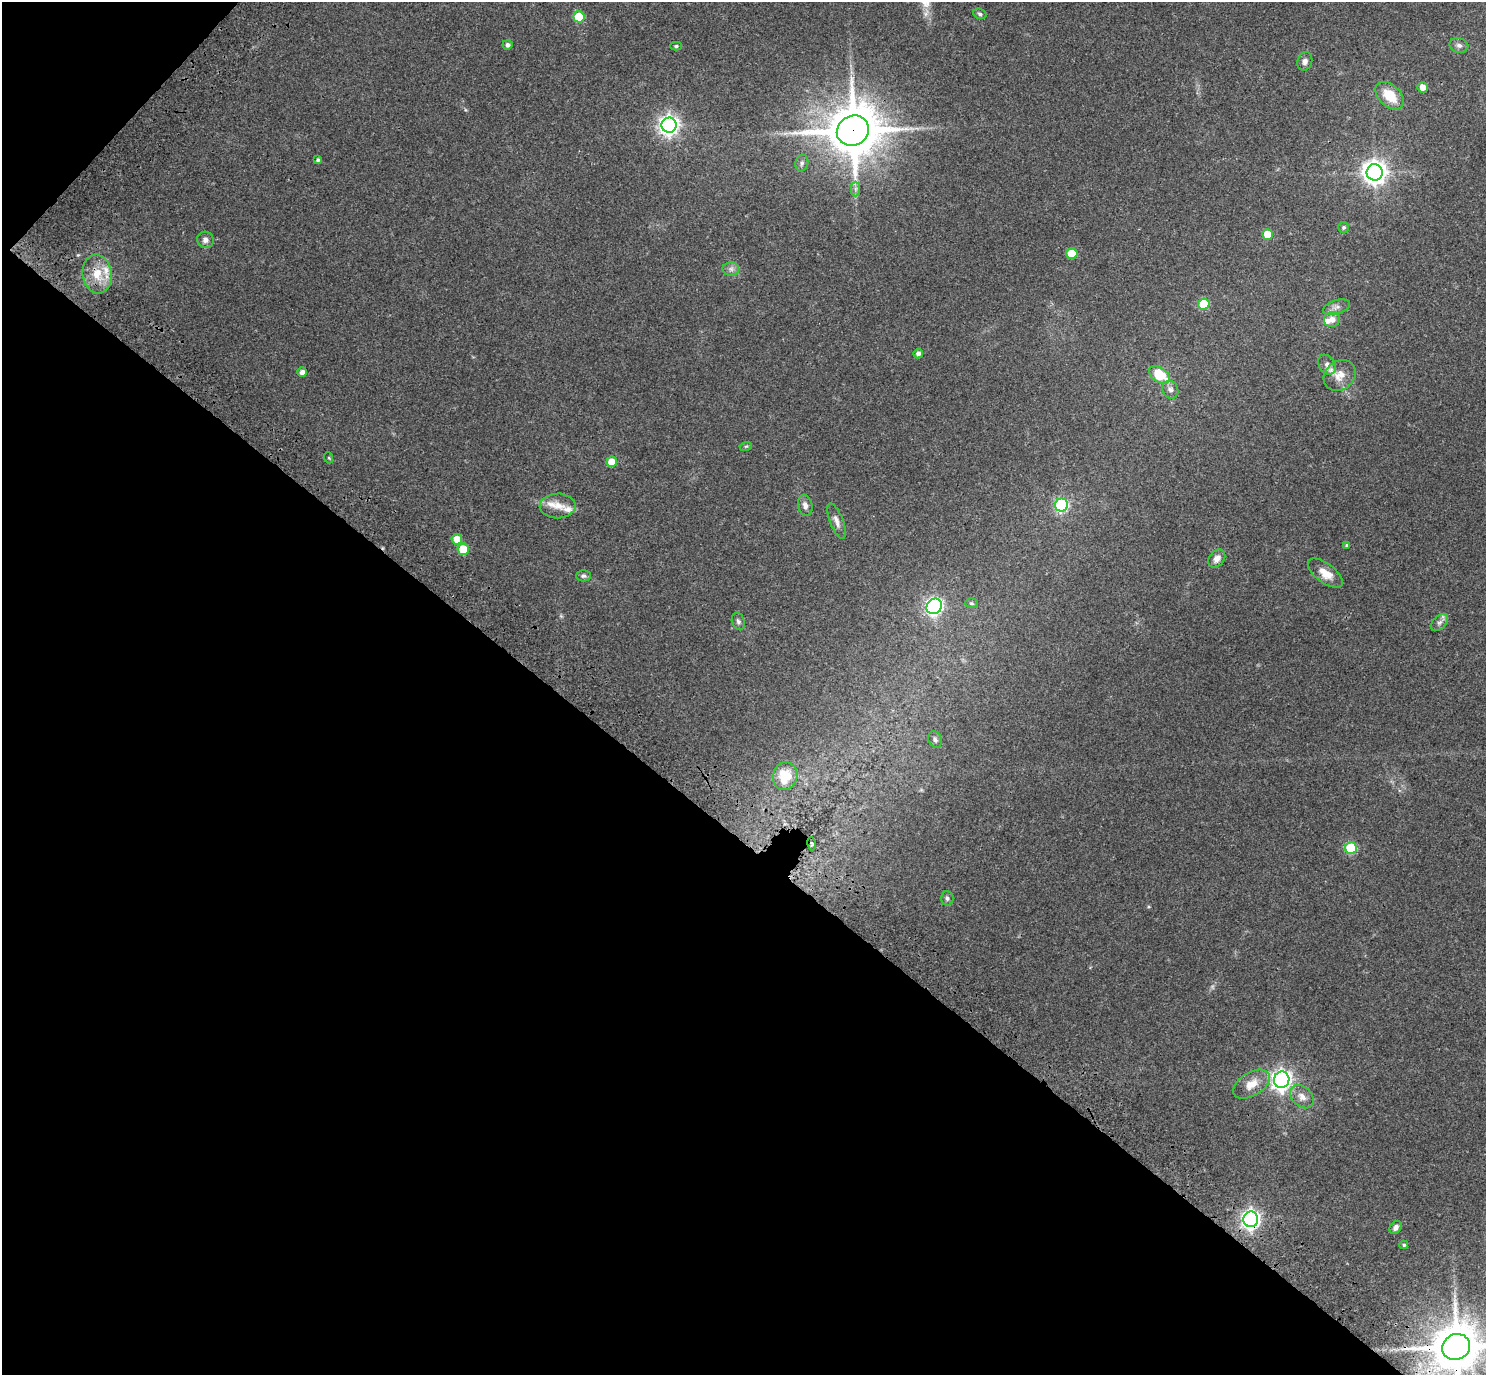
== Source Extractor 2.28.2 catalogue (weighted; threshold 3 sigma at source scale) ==
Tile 9 of 4 x 4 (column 1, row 3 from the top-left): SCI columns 154-1637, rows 1783-3155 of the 6233 x 6246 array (HDU 1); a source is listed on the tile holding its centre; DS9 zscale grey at full resolution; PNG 1488 x 1377 px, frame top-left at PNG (2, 2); each listed source drawn as its Kron ellipse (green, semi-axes under 4 px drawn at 4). Shown black and unused: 40% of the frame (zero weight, under 3 of 4 exposures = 9% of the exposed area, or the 3 px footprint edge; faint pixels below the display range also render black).
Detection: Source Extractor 2.28.2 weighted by HDU 2 'WHT'; one run over the whole footprint, this tile lists its part. Background 0.203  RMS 0.0077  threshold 0.0348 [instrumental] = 3 sigma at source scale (4.5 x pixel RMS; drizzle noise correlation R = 1.50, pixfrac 1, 0.0396/0.0396 arcsec/px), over >= 5 px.
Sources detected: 64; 1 too faint to see at this stretch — neither listed nor drawn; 5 inside a brighter listed object's ellipse — not listed separately; the other 58 listed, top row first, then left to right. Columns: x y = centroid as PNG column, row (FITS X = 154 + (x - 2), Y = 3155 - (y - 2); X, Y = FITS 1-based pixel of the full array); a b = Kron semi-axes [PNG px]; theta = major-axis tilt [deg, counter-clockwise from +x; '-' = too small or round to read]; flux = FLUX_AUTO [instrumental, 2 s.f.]
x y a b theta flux
980 14 7 5 -21 1.5
579 17 5 5 - 28
507 45 5 4 - 2.6
1459 45 9 7 -16 2.7
676 46 6 4 1 1.1
1305 61 9 7 74 3.3
1422 87 5 5 - 6.1
1390 96 16 10 -43 18
669 125 7 7 - 400
853 131 16 14 29 4000
318 160 4 3 - 1.7
802 163 8 6 78 2
1375 172 8 8 - 630
856 189 7 4 90 2
1344 227 5 5 - 1.6
1267 234 5 5 - 14
205 240 8 8 - 3.1
1072 254 5 5 - 18
731 269 8 7 - 2.8
97 274 19 14 -83 16
1204 304 5 5 - 27
1337 307 14 7 18 3.8
1332 320 8 7 - 5.2
918 354 5 4 - 3.1
1327 365 11 8 -55 3.4
302 372 5 4 - 4
1159 375 11 7 -33 28
1340 375 17 14 39 9.2
1170 390 9 7 -63 2.9
746 446 6 3 18 0.92
329 458 5 3 - 0.76
612 462 5 5 - 15
805 505 10 7 -77 3.8
1061 505 6 6 - 96
558 506 18 12 0 8
836 521 19 6 -68 4.4
457 539 5 5 - 9.8
1347 545 4 3 - 1.1
463 549 5 5 - 21
1217 559 10 7 52 4.8
1325 573 20 9 -37 9.7
583 576 7 5 0 1.9
971 603 6 5 - 1.2
934 606 8 7 - 220
738 621 9 6 -72 2
1439 623 10 6 44 2.7
935 739 9 6 -69 1.9
785 776 14 12 76 18
811 844 7 3 -80 0.9
1351 848 6 6 - 48
947 898 7 6 - 1.8
1282 1080 8 7 - 350
1251 1084 20 11 32 11
1302 1097 13 9 -44 5.8
1251 1219 8 7 - 290
1396 1227 7 5 52 3
1404 1245 4 4 - 1.1
1456 1347 14 13 - 3300
Overlapping masked pixels (flux is a lower limit): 3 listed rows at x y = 853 131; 1251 1219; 1456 1347
Isophote crosses this tile's border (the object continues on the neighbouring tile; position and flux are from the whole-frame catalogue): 1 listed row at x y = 1456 1347